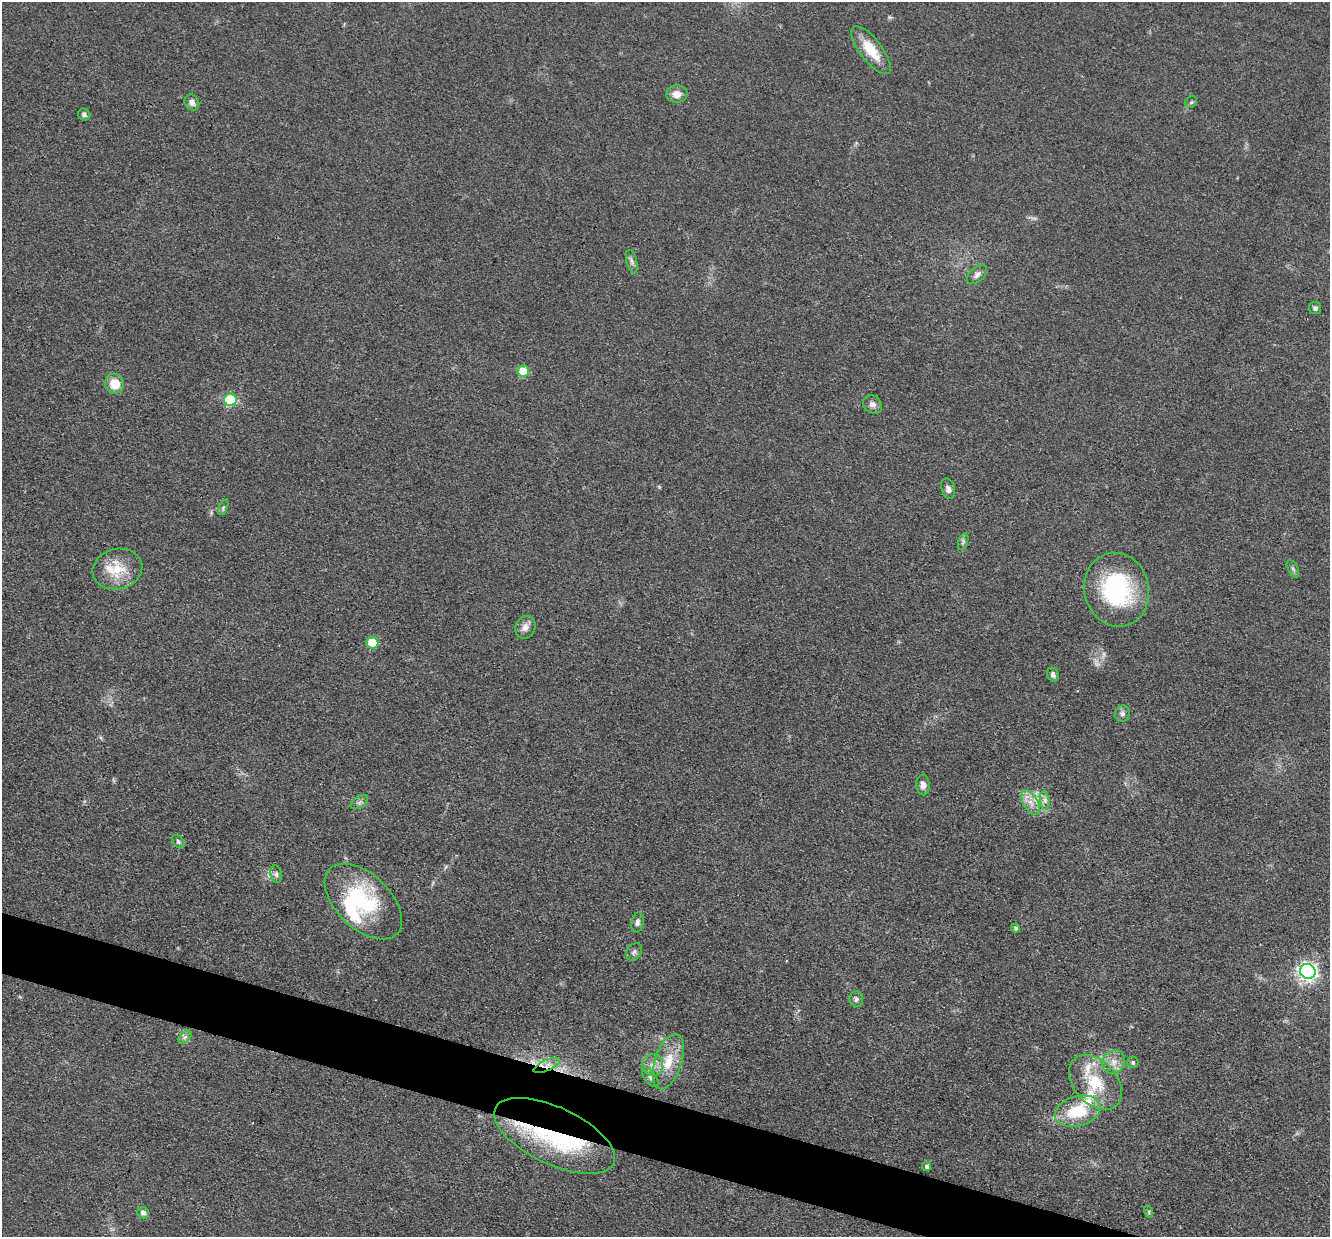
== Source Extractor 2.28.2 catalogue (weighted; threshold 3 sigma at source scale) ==
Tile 6 of 4 x 4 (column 2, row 2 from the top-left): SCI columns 1329-2656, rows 2729-3963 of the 5312 x 5329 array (HDU 1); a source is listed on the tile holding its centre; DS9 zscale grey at full resolution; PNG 1332 x 1239 px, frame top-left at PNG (2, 2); each listed source drawn as its Kron ellipse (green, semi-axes under 4 px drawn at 4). Shown black and unused: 4% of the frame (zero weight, under 3 of 4 exposures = <1% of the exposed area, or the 3 px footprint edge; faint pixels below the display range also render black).
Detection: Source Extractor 2.28.2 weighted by HDU 2 'WHT'; one run over the whole footprint, this tile lists its part. Background 0.0619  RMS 0.0059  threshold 0.0267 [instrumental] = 3 sigma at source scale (4.5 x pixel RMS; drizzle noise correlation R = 1.50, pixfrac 1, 0.05/0.05 arcsec/px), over >= 5 px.
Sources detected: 55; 2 inside a brighter object's white glare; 1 cosmic-ray / hot-pixel residue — neither listed nor drawn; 5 inside a brighter listed object's ellipse — not listed separately; the other 47 listed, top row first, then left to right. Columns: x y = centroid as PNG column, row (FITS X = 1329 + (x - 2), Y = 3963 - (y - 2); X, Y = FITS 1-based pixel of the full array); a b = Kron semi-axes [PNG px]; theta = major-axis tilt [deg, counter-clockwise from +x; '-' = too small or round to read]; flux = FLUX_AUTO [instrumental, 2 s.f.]
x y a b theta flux
871 50 29 11 -52 16
677 94 11 8 2 4.8
192 102 8 7 - 3.1
1191 102 7 5 44 1.2
84 115 6 6 - 1.6
632 262 12 5 -75 2
977 274 12 7 43 2.8
1315 308 6 6 - 1.7
523 371 6 5 - 24
114 384 10 9 - 11
230 400 6 6 - 56
872 404 10 8 -38 2.9
948 489 10 6 -75 2.6
223 507 8 4 67 1
963 542 8 4 72 1.5
117 569 25 20 14 17
1293 569 9 5 -63 1.3
1117 590 37 32 -76 66
525 627 12 10 64 3.9
372 643 6 6 - 24
1053 675 7 5 -70 1.9
1122 713 8 7 - 2.3
923 785 10 6 -86 3.4
1045 800 9 4 -82 2
359 802 10 5 33 1.7
1031 803 13 7 -59 5.1
178 842 8 5 -49 1.2
276 874 9 5 -81 1.7
363 902 47 27 -44 56
637 922 10 6 78 2.1
1016 928 4 4 - 1.3
634 952 9 6 53 1.8
1308 971 8 7 - 260
856 999 8 6 -85 1.9
185 1037 8 5 44 1.7
668 1062 29 13 72 15
1114 1062 12 10 48 5.6
1133 1062 6 5 - 1.2
547 1065 14 5 24 4.4
653 1065 11 10 - 4.8
650 1077 11 6 -54 2.2
1095 1082 31 21 -48 25
1078 1111 23 15 16 27
554 1136 65 28 -25 81
927 1166 4 4 - 1.6
1149 1212 6 4 -73 0.91
143 1213 6 5 - 2.4
Overlapping masked pixels (flux is a lower limit): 3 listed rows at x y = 1117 590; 547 1065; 554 1136